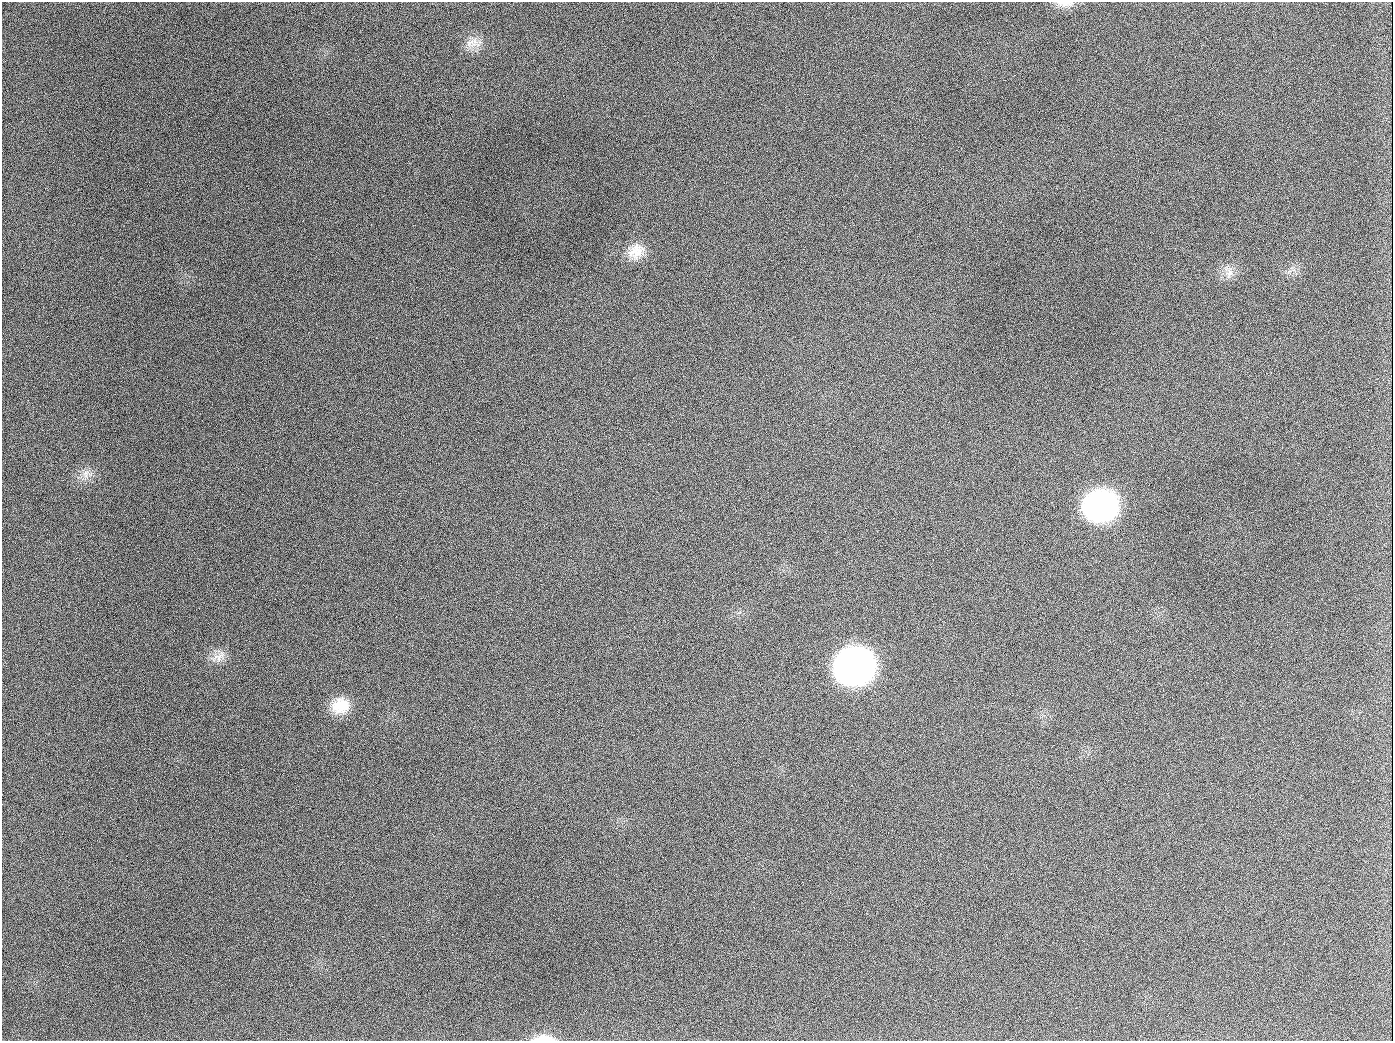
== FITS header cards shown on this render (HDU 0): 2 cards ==
NAXIS1  =                 1391
NAXIS2  =                 1039

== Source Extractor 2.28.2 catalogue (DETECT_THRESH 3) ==
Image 1391 x 1039 px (HDU 0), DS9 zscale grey, 1 PNG px = 1 image px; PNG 1395 x 1043 px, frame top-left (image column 1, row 1039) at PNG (2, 2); no overlay
Background 1940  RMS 80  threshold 240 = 3 sigma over >= 5 px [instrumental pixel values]
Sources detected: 13; all 13 listed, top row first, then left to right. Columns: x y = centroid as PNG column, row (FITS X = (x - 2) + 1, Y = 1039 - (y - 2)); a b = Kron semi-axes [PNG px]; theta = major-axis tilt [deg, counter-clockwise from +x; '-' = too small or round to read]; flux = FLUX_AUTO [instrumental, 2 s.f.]
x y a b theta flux
1065 3 26 7 -1 4.6e+04
473 43 21 13 8 7.2e+04
189 126 2 2 - 5.3e+03
636 251 23 17 47 1.0e+05
1229 272 17 8 -89 4.4e+04
654 407 2 2 - 3.1e+03
86 474 12 8 78 3.7e+04
1101 505 24 21 14 1.9e+06
219 656 21 12 34 5.9e+04
854 666 25 22 15 4.3e+06
340 706 21 18 16 1.4e+05
944 1026 2 2 - 4.2e+03
543 1038 27 8 0 7.5e+04
At the frame edge (FLAGS 8, measured only in part): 2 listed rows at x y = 1065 3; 543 1038